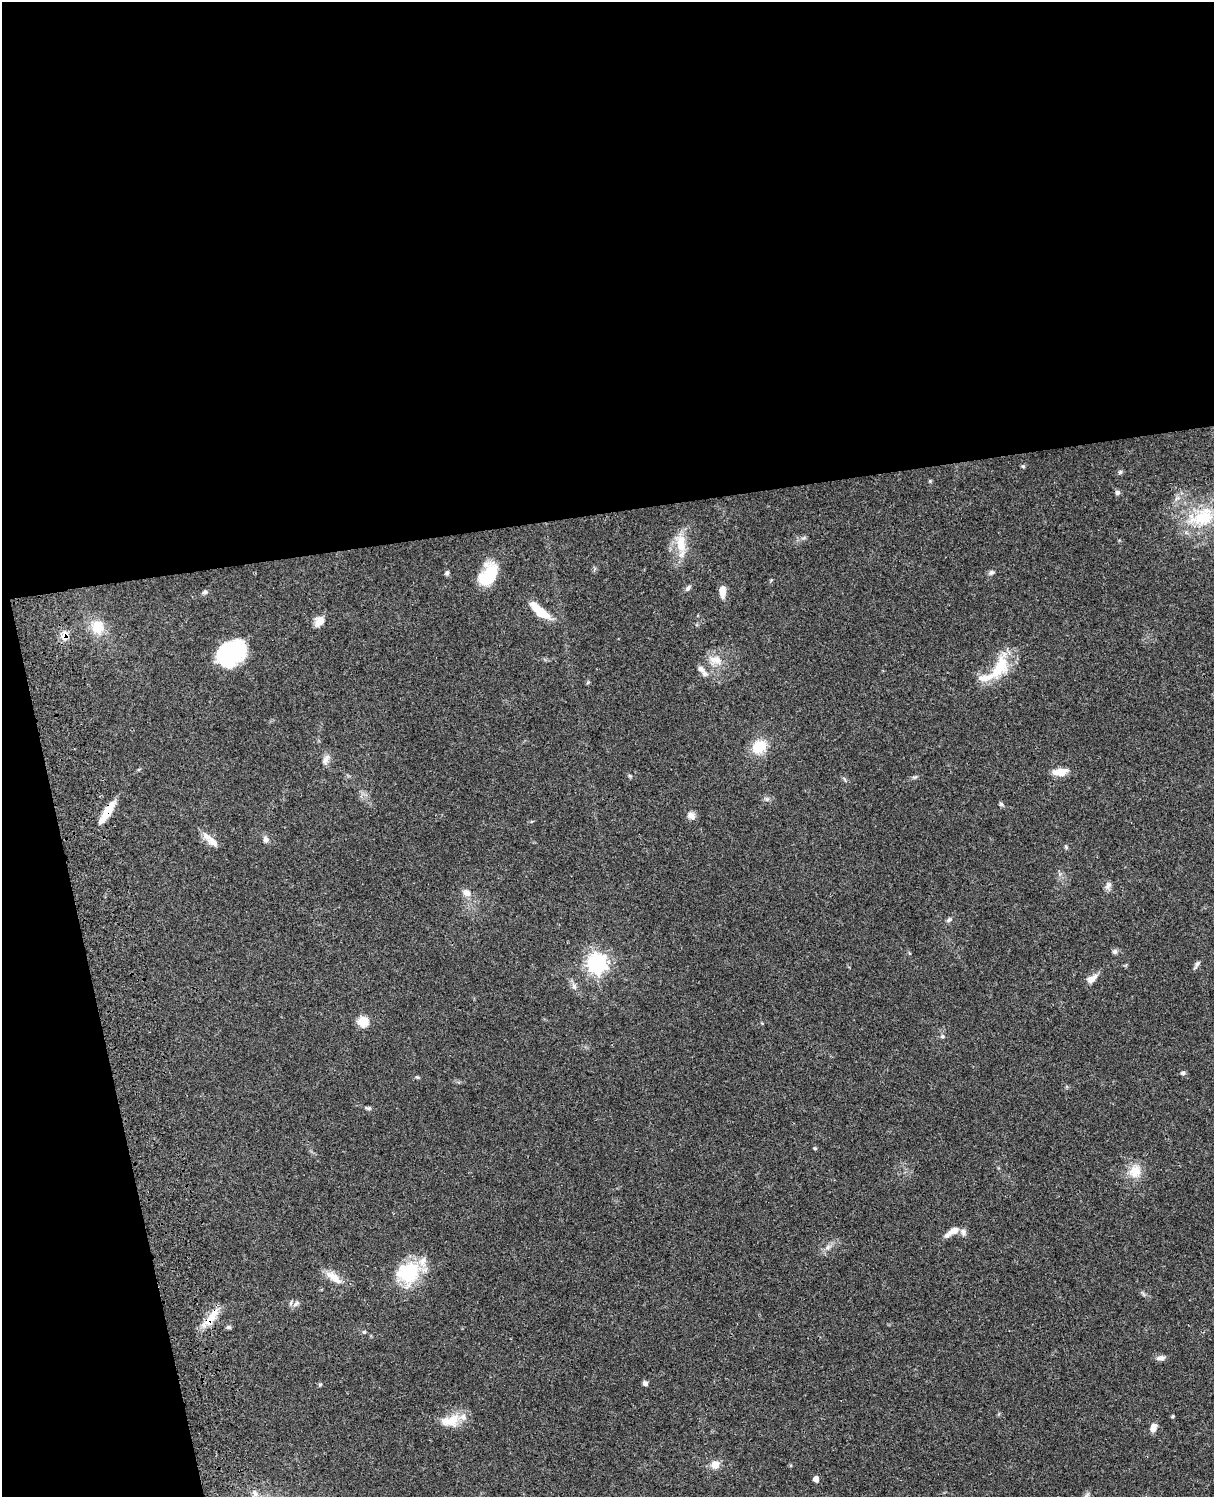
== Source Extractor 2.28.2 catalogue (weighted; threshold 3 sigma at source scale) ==
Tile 1 of 4 x 3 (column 1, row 1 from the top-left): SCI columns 122-1333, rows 3269-4763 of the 5087 x 4928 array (HDU 1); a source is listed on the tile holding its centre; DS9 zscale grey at full resolution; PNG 1216 x 1499 px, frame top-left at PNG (2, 2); no overlay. Shown black and unused: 39% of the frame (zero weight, under 3 of 4 exposures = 6% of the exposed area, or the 3 px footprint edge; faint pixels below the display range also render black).
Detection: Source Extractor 2.28.2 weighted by HDU 2 'WHT'; one run over the whole footprint, this tile lists its part. Background 0.0804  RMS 0.0059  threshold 0.0263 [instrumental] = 3 sigma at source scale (4.5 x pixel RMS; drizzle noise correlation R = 1.50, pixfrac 1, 0.05/0.05 arcsec/px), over >= 5 px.
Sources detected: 73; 1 inside a brighter object's white glare — not listed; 7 inside a brighter listed object's ellipse — not listed separately; the other 65 listed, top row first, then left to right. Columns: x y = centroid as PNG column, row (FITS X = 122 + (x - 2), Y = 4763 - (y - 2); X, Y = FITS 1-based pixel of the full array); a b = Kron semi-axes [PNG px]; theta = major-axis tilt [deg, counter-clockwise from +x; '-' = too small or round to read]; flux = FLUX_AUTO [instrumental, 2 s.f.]
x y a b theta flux
1023 466 5 5 - 0.76
1120 472 6 5 - 1
1117 493 7 6 - 1.3
1202 517 37 24 21 29
681 543 27 13 -82 13
991 572 8 6 15 1.5
447 573 7 5 84 1.2
488 574 26 16 60 19
688 588 9 5 59 1.4
723 591 13 7 -90 5.7
205 592 6 6 - 1.3
539 611 28 9 -40 13
319 621 13 9 49 5.2
98 627 15 14 - 13
65 636 15 10 81 4.6
230 653 25 21 21 59
715 660 21 13 -9 8.4
1000 667 38 18 64 21
701 669 10 8 -45 2.6
588 682 6 4 44 0.71
759 747 15 13 35 15
326 760 15 8 64 3.3
1062 772 15 10 21 5.7
630 776 6 4 -18 0.74
914 777 8 4 0 1
767 799 5 5 - 1.2
1001 804 6 5 - 1
107 812 27 7 57 13
691 815 11 9 -21 2.7
266 839 10 7 -76 2.1
211 840 26 8 -42 5.6
1066 847 6 4 -45 0.8
1108 885 12 7 63 2.2
466 893 11 8 -31 3.9
949 920 7 5 22 1.2
1115 952 7 6 - 1.5
597 963 7 7 - 300
1197 964 12 5 58 1.6
1092 979 14 8 32 4.3
574 986 10 6 -74 2.2
363 1021 6 5 - 32
942 1036 6 5 - 1
1183 1073 6 6 - 1.2
417 1077 5 4 - 0.67
368 1108 11 5 -12 1.3
815 1148 6 4 -1 0.59
1135 1172 18 17 - 9.2
952 1232 21 7 31 5.5
828 1247 7 5 46 1.6
408 1273 29 26 36 31
334 1277 23 9 -37 7.7
296 1304 11 6 37 2.1
211 1318 30 9 52 10
228 1327 6 5 - 1
364 1332 5 5 - 0.77
1160 1358 13 6 8 2.3
645 1383 6 5 - 1.6
320 1384 6 4 1 0.74
1173 1416 4 3 - 0.78
453 1419 20 15 23 9.5
1153 1427 11 7 74 3.4
715 1465 11 9 19 5.1
816 1479 5 4 - 4
255 1493 11 7 -68 3.1
1087 1496 10 5 49 1.6
Overlapping masked pixels (flux is a lower limit): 3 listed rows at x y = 65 636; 107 812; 211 1318
Isophote crosses this tile's border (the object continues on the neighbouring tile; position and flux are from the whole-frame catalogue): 1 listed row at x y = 1087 1496